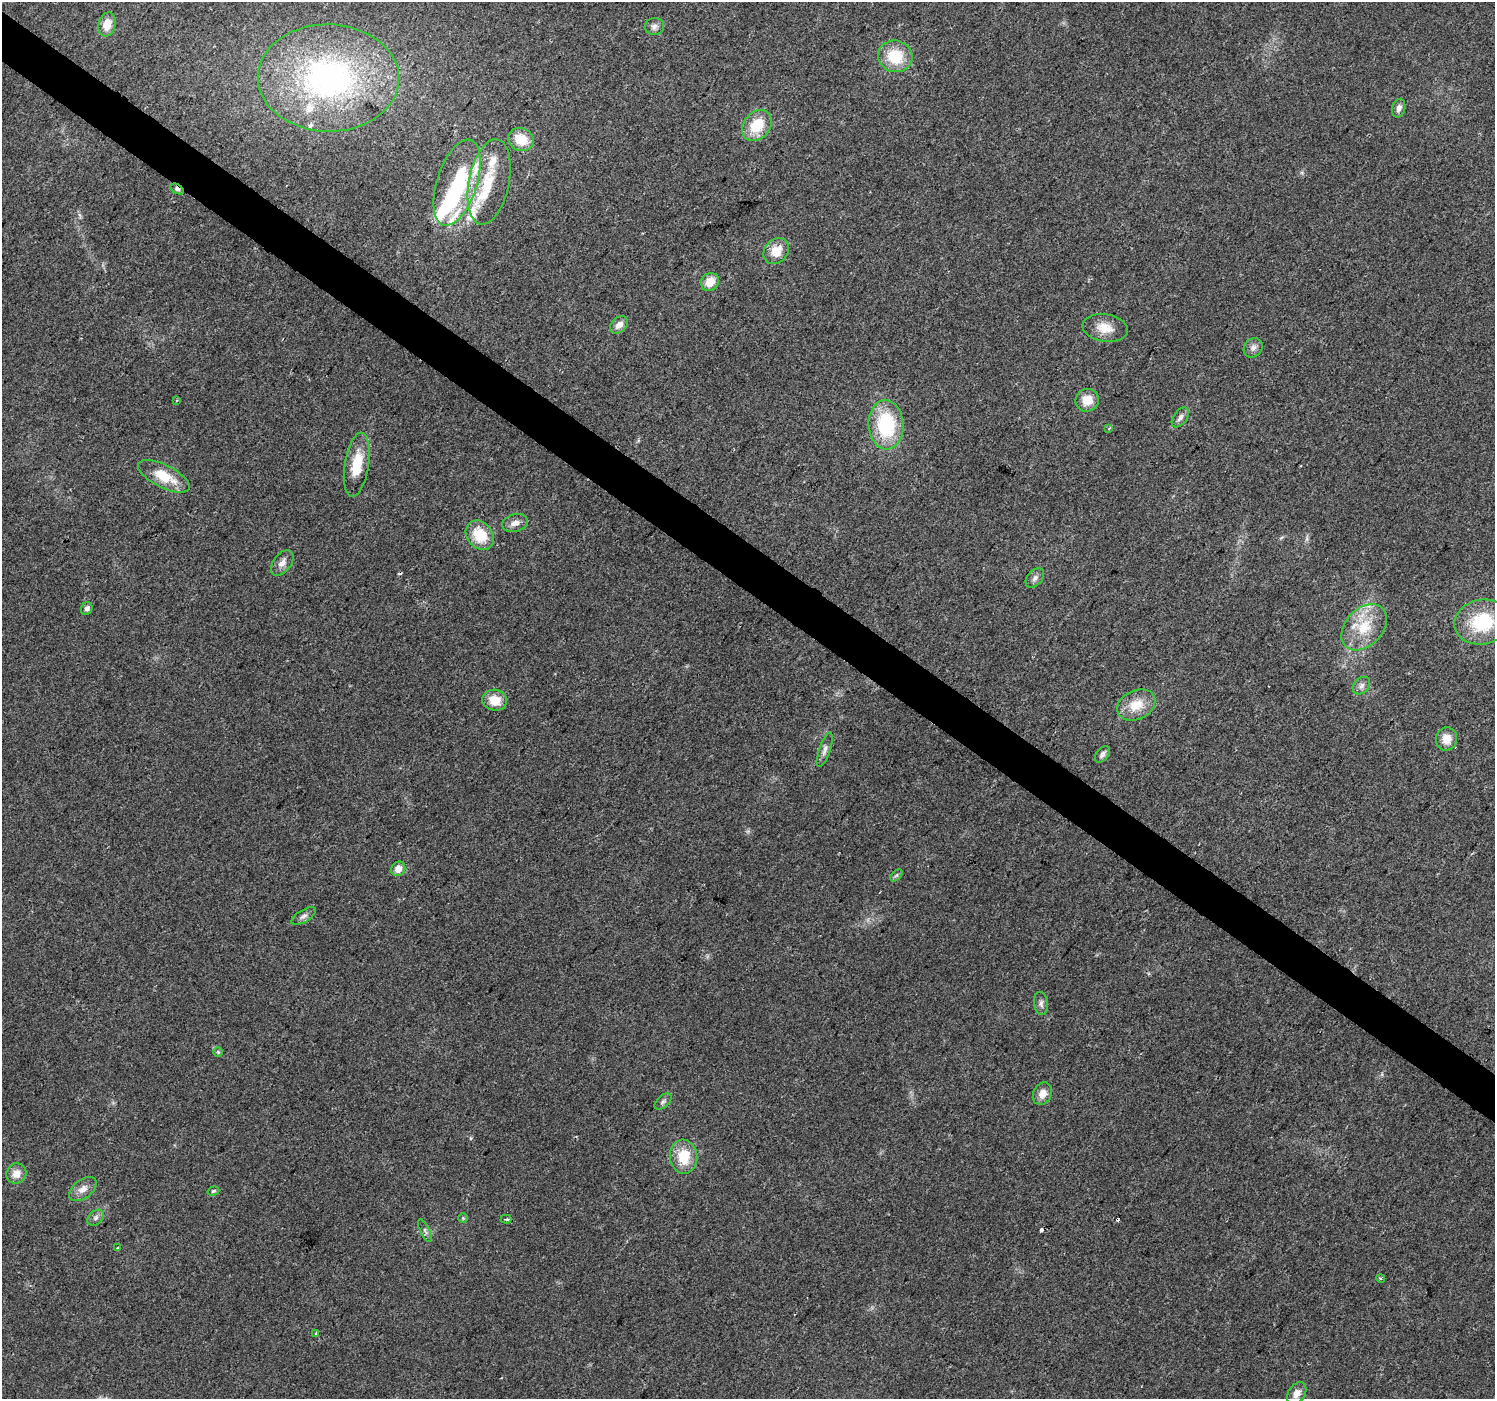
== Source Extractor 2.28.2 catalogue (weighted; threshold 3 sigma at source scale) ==
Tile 11 of 4 x 4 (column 3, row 3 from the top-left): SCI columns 2990-4482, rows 1643-3039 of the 5974 x 6013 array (HDU 1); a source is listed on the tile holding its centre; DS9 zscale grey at full resolution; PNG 1497 x 1401 px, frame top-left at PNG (2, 2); each listed source drawn as its Kron ellipse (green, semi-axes under 4 px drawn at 4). Shown black and unused: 4% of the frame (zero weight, under 2 of 3 exposures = <1% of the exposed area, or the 3 px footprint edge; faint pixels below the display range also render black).
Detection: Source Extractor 2.28.2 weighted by HDU 2 'WHT'; one run over the whole footprint, this tile lists its part. Background 0.0326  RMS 0.0065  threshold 0.0291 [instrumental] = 3 sigma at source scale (4.5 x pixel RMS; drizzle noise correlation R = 1.50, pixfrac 1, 0.0396/0.0396 arcsec/px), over >= 5 px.
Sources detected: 67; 1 inside a brighter object's white glare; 4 cosmic-ray / hot-pixel residue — neither listed nor drawn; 8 inside a brighter listed object's ellipse — not listed separately; the other 54 listed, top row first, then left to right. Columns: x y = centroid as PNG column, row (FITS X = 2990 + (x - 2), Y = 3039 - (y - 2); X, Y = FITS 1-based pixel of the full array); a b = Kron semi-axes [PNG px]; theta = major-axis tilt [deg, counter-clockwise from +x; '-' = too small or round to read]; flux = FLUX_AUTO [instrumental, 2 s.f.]
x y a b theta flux
107 24 12 8 74 8.4
654 26 10 8 6 2.6
895 56 17 16 - 22
328 78 71 53 -1 190
1399 108 9 6 75 3.3
757 125 17 13 50 19
521 139 13 11 -25 13
489 182 43 20 79 28
457 183 45 20 72 61
177 189 7 4 -31 1.9
776 251 14 11 46 11
710 282 9 8 - 9.3
619 325 10 7 42 4.9
1105 328 23 13 -9 10
1253 348 10 8 48 3.1
177 400 3 3 - 0.66
1087 400 12 11 - 9.3
1180 417 11 6 54 2.9
886 425 24 17 -87 47
1109 428 3 3 - 0.53
357 465 32 12 81 19
164 476 28 11 -26 18
515 523 13 8 15 4.2
480 535 16 12 -50 18
282 563 14 8 53 4.5
1035 578 11 7 47 2.7
87 608 6 5 - 2.3
1482 622 28 22 11 38
1364 627 26 18 46 21
1362 686 10 7 46 2.7
495 700 12 10 -13 11
1136 705 20 14 25 14
1446 739 11 10 - 7.4
825 750 18 5 71 3.2
1102 754 9 6 50 2.5
398 869 7 6 - 6.3
896 875 7 4 44 1.1
303 916 14 6 31 2.7
1041 1004 12 7 -82 2.6
218 1052 5 5 - 0.87
1042 1094 12 9 63 5.5
663 1102 10 6 43 1.8
684 1157 17 14 -82 18
16 1173 10 9 - 6.2
83 1189 15 9 37 5.3
213 1191 6 4 17 0.97
96 1218 9 6 41 2.3
463 1218 5 5 - 0.8
506 1219 5 3 - 1.1
425 1231 12 4 -64 1.9
118 1248 3 3 - 1.4
1381 1279 4 3 - 0.78
316 1334 3 3 - 3.1
1297 1393 12 8 57 5.3
Overlapping masked pixels (flux is a lower limit): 1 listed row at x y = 177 189